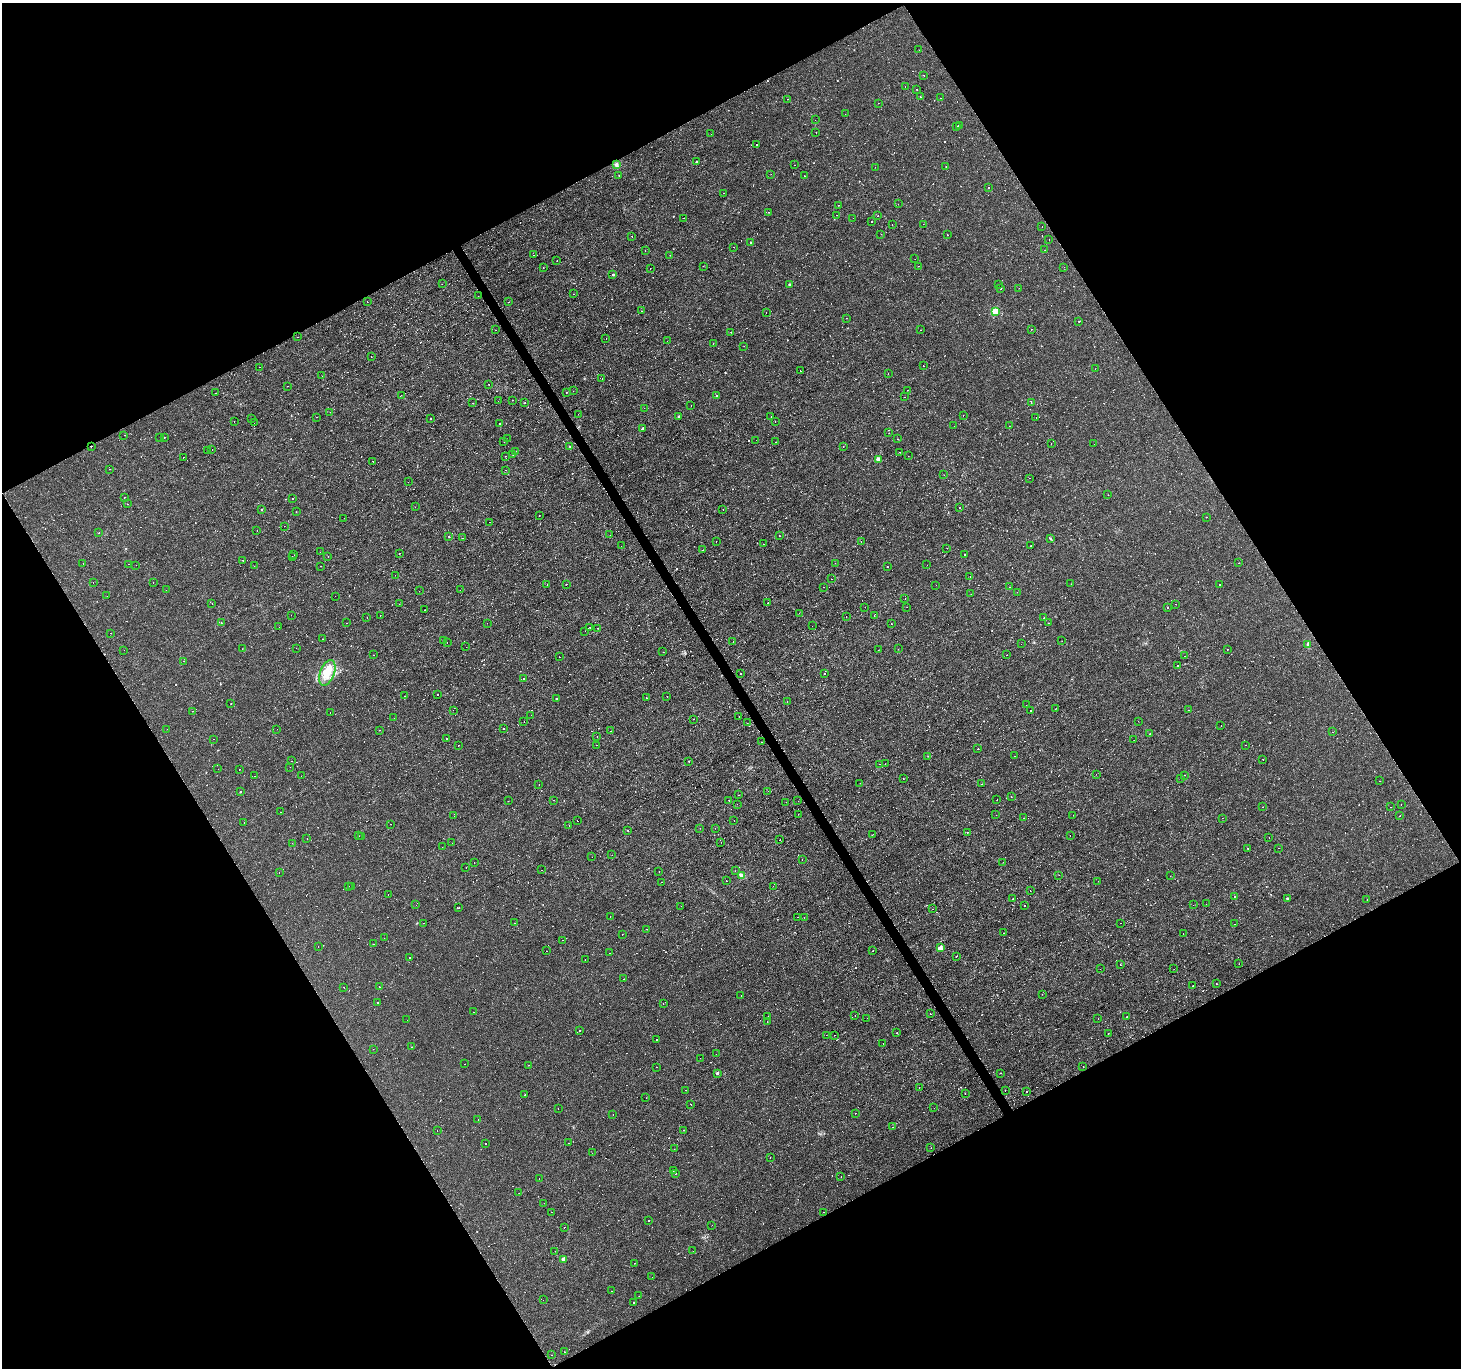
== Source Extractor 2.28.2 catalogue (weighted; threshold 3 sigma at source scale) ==
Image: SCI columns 1-5836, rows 107-5567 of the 5836 x 5734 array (HDU 1 of 3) = the unmasked area's bounding box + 8 px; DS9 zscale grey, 4 x 4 block average (1 PNG px = mean of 4 x 4 image px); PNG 1463 x 1370 px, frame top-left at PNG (2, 3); each listed source drawn as its Kron ellipse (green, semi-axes under 4 px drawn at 4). Shown black and unused: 48% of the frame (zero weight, under 3 of 4 exposures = <1% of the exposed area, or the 3 px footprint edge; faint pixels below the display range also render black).
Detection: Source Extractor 2.28.2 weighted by HDU 2 'WHT'. Background 8.11e-04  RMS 8.8e-04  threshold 0.00394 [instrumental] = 3 sigma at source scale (4.5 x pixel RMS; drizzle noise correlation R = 1.50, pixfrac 1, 0.0396/0.0396 arcsec/px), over >= 5 px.
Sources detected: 1116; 7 too faint to see at this stretch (4 x 4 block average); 351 cosmic-ray / hot-pixel residue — neither listed nor drawn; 3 coinciding with a brighter row at this scale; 2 inside a brighter listed object's ellipse — not listed separately; of the other 753, all 500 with FLUX_AUTO >= 0.17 (the completeness limit of this list) listed and drawn (253 fainter detections not listed), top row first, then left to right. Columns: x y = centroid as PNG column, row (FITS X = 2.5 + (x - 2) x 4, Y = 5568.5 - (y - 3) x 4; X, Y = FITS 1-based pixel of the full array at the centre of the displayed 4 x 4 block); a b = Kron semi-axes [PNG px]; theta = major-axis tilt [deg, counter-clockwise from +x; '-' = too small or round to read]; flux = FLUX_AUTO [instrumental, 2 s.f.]
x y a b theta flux
919 50 2 2 - 0.37
924 75 2 2 - 0.2
905 86 2 2 - 0.29
917 89 2 2 - 0.72
920 97 2 2 - 0.37
941 98 2 2 - 0.37
788 99 2 2 - 0.5
878 103 2 2 - 0.26
845 114 2 2 - 0.54
815 120 2 2 - 0.65
959 125 2 2 - 5200
957 127 2 2 - 110
816 132 2 2 - 0.87
711 134 2 2 - 1.2
756 144 2 2 - 1.8
696 162 2 2 - 1.1
616 165 4 3 - 1.2
794 165 2 2 - 0.61
946 166 2 2 - 0.38
875 167 2 2 - 0.41
771 174 2 2 - 0.31
619 175 2 2 - 0.23
804 176 2 2 - 0.4
988 188 2 2 - 0.53
723 193 2 2 - 0.99
898 204 2 2 - 0.74
838 205 2 2 - 0.26
769 212 2 2 - 16
836 215 2 2 - 0.33
878 216 2 2 - 0.75
684 218 2 2 - 0.53
853 218 2 2 - 0.19
872 221 2 2 - 3.4
923 224 2 2 - 0.49
892 225 2 2 - 0.39
1042 226 2 2 - 0.48
881 234 2 2 - 0.3
947 235 2 2 - 0.23
632 236 2 2 - 0.33
1049 239 2 2 - 0.89
750 242 2 2 - 4
733 247 2 2 - 0.72
1045 250 2 2 - 0.6
645 251 2 2 - 0.17
534 255 2 2 - 3.1
670 255 2 2 - 0.18
915 259 2 2 - 0.83
557 261 2 2 - 1.1
703 266 2 2 - 0.22
918 266 2 2 - 0.21
1064 267 2 2 - 0.73
543 268 2 2 - 0.27
650 268 2 2 - 0.65
613 275 2 2 - 1.5
442 284 2 2 - 0.22
789 284 2 2 - 2
998 285 2 2 - 1.9
1000 288 2 2 - 0.58
1019 288 2 2 - 0.17
574 294 2 2 - 0.21
478 296 2 2 - 0.93
367 302 2 2 - 0.39
509 302 2 2 - 0.32
642 311 2 2 - 0.41
995 311 2 2 - 32
766 312 2 2 - 0.25
846 318 2 2 - 0.46
1079 321 2 2 - 0.3
1032 329 2 2 - 0.2
496 330 2 2 - 0.47
920 330 2 2 - 0.36
731 332 2 2 - 0.27
298 337 2 2 - 0.67
606 339 2 2 - 0.37
667 341 2 2 - 0.36
713 344 2 2 - 0.25
744 346 2 2 - 0.22
371 357 2 2 - 0.27
923 366 2 2 - 0.35
259 367 2 2 - 0.37
1095 369 2 2 - 0.21
800 371 2 2 - 0.39
888 374 2 2 - 0.2
322 376 2 2 - 0.81
602 379 2 2 - 0.22
489 384 2 2 - 2.8
287 386 2 2 - 0.24
908 390 2 2 - 0.18
573 391 2 2 - 0.41
566 392 2 2 - 1.6
215 393 2 2 - 0.19
401 395 2 2 - 0.52
716 395 2 2 - 2.9
904 397 2 2 - 3.9
512 400 2 2 - 0.8
498 401 2 2 - 0.29
1031 402 2 2 - 0.84
473 403 2 2 - 0.28
525 403 2 2 - 0.64
691 406 2 2 - 0.9
644 408 2 2 - 0.46
330 412 2 2 - 6.8
578 414 2 2 - 0.36
963 415 2 2 - 1.8
679 416 2 2 - 1.2
317 417 2 2 - 0.97
771 417 2 2 - 4.5
251 418 2 2 - 65
1036 418 2 2 - 0.58
431 419 2 2 - 0.35
775 421 2 2 - 0.56
234 422 2 2 - 0.38
254 423 2 2 - 1.5
499 423 2 2 - 0.66
954 426 2 2 - 0.21
1009 426 2 2 - 0.18
642 429 2 2 - 3
889 433 2 2 - 0.21
124 435 2 2 - 0.24
159 437 2 2 - 0.62
164 437 2 2 - 0.73
507 439 2 2 - 0.45
897 439 2 2 - 0.19
756 440 2 2 - 0.44
504 442 2 2 - 0.69
776 442 2 2 - 0.44
1051 444 2 2 - 0.37
1094 444 2 2 - 0.23
91 446 2 2 - 2.3
570 446 2 2 - 5.1
843 446 2 2 - 0.3
212 450 2 2 - 0.71
207 451 2 2 - 17
516 451 2 2 - 0.81
899 452 2 2 - 0.17
513 455 2 2 - 0.7
505 456 2 2 - 0.24
908 456 2 2 - 0.24
184 457 2 2 - 4
878 459 2 2 - 9.2
372 461 2 2 - 1.8
110 469 2 2 - 0.36
505 470 2 2 - 0.65
944 475 2 2 - 0.25
1030 478 2 2 - 0.63
408 482 2 2 - 0.34
1108 495 2 2 - 0.19
124 497 2 2 - 0.6
293 498 2 2 - 0.37
127 504 2 2 - 1.3
415 507 2 2 - 0.58
959 508 2 2 - 13
723 509 2 2 - 0.22
262 510 2 2 - 27
296 512 2 2 - 0.23
539 516 2 2 - 1.8
1206 517 2 2 - 0.91
344 518 2 2 - 0.37
489 522 2 2 - 0.48
284 526 2 2 - 0.18
257 530 2 2 - 0.72
99 533 2 2 - 0.6
610 535 2 2 - 0.45
448 536 2 2 - 0.33
779 536 2 2 - 0.64
462 538 2 2 - 1
1050 538 3 2 - 0.55
716 541 2 2 - 0.23
861 541 2 2 - 0.57
763 544 2 2 - 0.2
621 546 2 2 - 0.17
1030 546 2 2 - 0.28
947 548 2 2 - 0.22
703 550 2 2 - 0.17
320 552 2 2 - 0.85
399 554 2 2 - 2.1
294 555 2 2 - 0.18
964 555 2 2 - 0.61
292 556 2 2 - 0.92
328 556 2 2 - 0.64
243 560 2 2 - 0.56
83 563 2 2 - 0.62
835 563 2 2 - 0.8
1239 563 2 2 - 0.25
129 564 2 2 - 0.68
136 565 2 2 - 0.19
927 565 2 2 - 0.19
254 566 2 2 - 0.53
320 566 2 2 - 0.18
887 567 2 2 - 0.2
395 575 2 2 - 1.4
970 576 2 2 - 0.57
831 579 2 2 - 2.9
153 582 2 2 - 0.38
93 583 2 2 - 0.44
547 584 2 2 - 2
566 584 2 2 - 0.43
1071 584 2 2 - 0.79
1220 584 2 2 - 1.6
936 585 2 2 - 0.75
824 587 2 2 - 0.18
1010 587 2 2 - 0.87
166 590 2 2 - 1.2
460 590 2 2 - 0.37
419 591 2 2 - 0.29
1017 592 2 2 - 0.17
971 594 2 2 - 0.23
107 596 2 2 - 2.3
335 596 2 2 - 0.79
905 598 2 2 - 0.23
212 603 2 2 - 1.1
768 603 2 2 - 2.3
399 604 2 2 - 0.59
1175 604 2 2 - 0.8
865 607 2 2 - 0.99
907 607 2 2 - 0.46
1167 607 2 2 - 0.6
425 610 2 2 - 0.41
799 613 2 2 - 0.49
291 615 2 2 - 0.4
380 616 2 2 - 0.36
874 616 2 2 - 0.32
846 617 2 2 - 1.1
367 618 2 2 - 1.2
1044 618 2 2 - 1.3
221 623 2 2 - 0.45
347 623 2 2 - 0.22
487 623 2 2 - 0.41
1048 623 2 2 - 0.21
891 624 2 2 - 0.46
812 626 2 2 - 0.29
279 627 2 2 - 0.45
590 628 2 2 - 0.33
597 628 2 2 - 2.6
585 631 2 2 - 0.84
111 633 2 2 - 0.19
323 639 2 2 - 0.21
444 640 2 2 - 0.39
1062 641 2 2 - 0.3
733 642 2 2 - 0.93
447 643 2 2 - 0.43
1021 644 2 2 - 3.5
1308 645 3 2 - 0.96
466 647 2 2 - 1.7
296 648 2 2 - 0.72
242 649 2 2 - 0.95
898 649 2 2 - 0.67
124 650 2 2 - 5.4
878 650 2 2 - 0.26
1227 650 2 2 - 1.4
663 652 2 2 - 0.68
373 655 2 2 - 0.7
1007 655 2 2 - 0.57
1184 656 2 2 - 1.4
559 657 2 2 - 1
183 661 2 2 - 0.42
1178 665 2 2 - 0.19
327 673 13 7 70 8.7
741 673 2 2 - 0.51
825 673 2 2 - 1.6
523 679 2 2 - 1.6
438 695 2 2 - 4.7
405 696 2 2 - 1.9
667 696 2 2 - 0.53
647 698 2 2 - 1.7
557 699 2 2 - 1
787 702 2 2 - 0.41
231 704 2 2 - 0.32
1026 705 2 2 - 1.2
1055 709 2 2 - 0.18
453 710 2 2 - 0.95
1188 710 2 2 - 0.37
192 711 2 2 - 0.19
1031 711 2 2 - 1.1
330 712 2 2 - 0.41
531 715 2 2 - 0.24
739 717 2 2 - 0.39
394 718 2 2 - 1.6
693 719 2 2 - 0.59
1138 721 2 2 - 0.81
524 722 2 2 - 0.28
747 723 2 2 - 0.47
1221 725 2 2 - 0.65
504 728 2 2 - 1.2
167 729 2 2 - 0.29
277 729 2 2 - 0.6
379 730 2 2 - 0.48
610 731 2 2 - 0.24
1333 732 2 2 - 1.7
1150 734 2 2 - 1.8
597 736 2 2 - 0.21
447 738 2 2 - 0.28
213 739 2 2 - 0.27
1134 740 2 2 - 1.1
762 742 2 2 - 0.65
458 745 2 2 - 0.58
596 745 2 2 - 0.45
1246 745 2 2 - 0.33
978 749 2 2 - 0.66
928 756 2 2 - 1
1014 756 2 2 - 0.34
1263 759 2 2 - 0.33
291 761 2 2 - 1.8
689 761 2 2 - 3.4
880 764 2 2 - 0.78
885 764 2 2 - 0.61
290 767 2 2 - 0.31
218 769 2 2 - 0.87
239 769 2 2 - 0.65
1096 774 2 2 - 0.4
1185 775 2 2 - 0.5
254 776 2 2 - 0.68
301 776 2 2 - 0.21
903 778 2 2 - 0.3
1181 778 2 2 - 0.32
1379 781 2 2 - 0.2
860 783 2 2 - 0.76
539 784 2 2 - 0.69
982 784 2 2 - 1.3
768 791 2 2 - 0.26
240 792 2 2 - 0.86
739 795 2 2 - 2.8
1011 797 2 2 - 0.23
553 800 2 2 - 1.4
729 800 2 2 - 0.39
997 800 2 2 - 1.6
508 801 2 2 - 2.1
798 801 2 2 - 1.4
786 802 2 2 - 0.27
737 804 2 2 - 1.4
1401 805 2 2 - 0.68
1262 807 2 2 - 0.21
1390 807 2 2 - 0.2
280 812 2 2 - 1.3
798 814 2 2 - 0.25
996 815 2 2 - 0.18
1073 815 2 2 - 0.74
1400 815 2 2 - 0.63
454 816 2 2 - 0.59
1024 818 2 2 - 0.35
1222 818 2 2 - 0.27
734 820 2 2 - 4.2
577 821 2 2 - 11
244 823 2 2 - 0.48
391 824 2 2 - 0.43
569 825 2 2 - 4.9
700 828 2 2 - 0.19
715 828 2 2 - 0.8
628 830 2 2 - 0.4
967 832 2 2 - 0.5
873 834 2 2 - 0.18
359 836 2 2 - 0.72
1070 836 2 2 - 1.2
361 837 2 2 - 1.4
1269 837 2 2 - 1
307 838 2 2 - 0.31
780 840 2 2 - 0.57
721 842 2 2 - 0.75
292 843 2 2 - 0.31
452 843 2 2 - 0.4
442 847 2 2 - 1.5
1248 848 2 2 - 1.3
1279 848 2 2 - 0.64
612 855 2 2 - 0.23
592 857 2 2 - 0.36
802 860 2 2 - 0.19
1003 862 2 2 - 0.46
474 863 2 2 - 0.69
466 868 2 2 - 0.8
542 870 2 2 - 0.42
659 871 2 2 - 0.35
735 871 2 2 - 0.17
279 872 2 2 - 0.37
742 875 4 3 - 1.6
1059 875 2 2 - 0.2
1170 876 2 2 - 0.32
726 881 2 2 - 0.23
1098 881 2 2 - 0.6
661 882 2 2 - 0.19
349 886 2 2 - 0.99
352 886 2 2 - 0.35
773 886 2 2 - 0.2
1030 891 2 2 - 5.5
388 895 2 2 - 1
1234 896 2 2 - 0.21
1287 898 2 2 - 1.3
1013 899 2 2 - 1.2
1367 900 2 2 - 0.26
1206 904 2 2 - 0.46
416 905 2 2 - 0.44
1024 905 2 2 - 0.72
1193 905 2 2 - 0.46
681 906 2 2 - 0.69
459 907 2 2 - 0.45
933 909 2 2 - 0.23
610 917 2 2 - 1.3
798 917 2 2 - 0.79
804 917 2 2 - 0.28
423 923 2 2 - 4.4
515 923 2 2 - 0.3
1121 923 2 2 - 0.58
1235 924 2 2 - 0.19
646 929 2 2 - 0.54
1003 933 2 2 - 3.3
1183 933 2 2 - 0.2
622 934 2 2 - 0.21
384 938 2 2 - 0.18
563 940 2 2 - 0.51
374 944 2 2 - 0.66
318 946 2 2 - 0.4
940 948 2 2 - 12
546 951 2 2 - 0.47
873 951 2 2 - 1.8
609 953 2 2 - 0.33
956 956 2 2 - 1.1
409 958 2 2 - 0.43
585 959 2 2 - 0.34
1239 964 2 2 - 1.1
1120 965 2 2 - 0.49
1100 969 2 2 - 0.17
1174 969 2 2 - 1.4
624 979 2 2 - 1.2
1216 984 2 2 - 0.27
1192 986 2 2 - 0.64
344 987 2 2 - 0.94
379 987 2 2 - 1.8
1042 994 2 2 - 0.23
741 995 2 2 - 1.1
378 1002 2 2 - 3.9
663 1003 2 2 - 1.7
473 1012 2 2 - 0.45
930 1014 2 2 - 1.7
855 1015 2 2 - 0.33
768 1016 2 2 - 3.5
1127 1017 2 2 - 0.52
867 1018 2 2 - 0.55
1098 1018 2 2 - 0.49
407 1020 2 2 - 0.57
767 1021 2 2 - 0.5
580 1030 2 2 - 4.6
896 1033 2 2 - 2.7
1108 1033 2 2 - 0.94
826 1035 2 2 - 2.4
834 1035 2 2 - 2.5
657 1039 2 2 - 1.4
883 1044 2 2 - 0.86
412 1047 2 2 - 0.64
373 1049 2 2 - 0.47
716 1054 2 2 - 0.2
700 1058 2 2 - 0.28
464 1064 2 2 - 0.29
529 1065 2 2 - 0.2
1083 1066 2 2 - 0.71
657 1067 2 2 - 0.86
717 1073 2 2 - 2.9
1000 1073 2 2 - 3.7
919 1087 2 2 - 0.38
686 1090 2 2 - 0.21
1005 1090 2 2 - 0.23
1027 1092 2 2 - 0.32
965 1094 2 2 - 0.3
525 1095 2 2 - 0.6
646 1098 2 2 - 0.37
691 1104 2 2 - 1.3
558 1108 2 2 - 0.4
934 1108 2 2 - 0.65
855 1113 2 2 - 1.2
613 1114 2 2 - 0.48
478 1119 2 2 - 0.61
893 1127 2 2 - 1.4
683 1130 2 2 - 0.3
437 1131 2 2 - 0.35
568 1143 2 2 - 2.4
485 1144 2 2 - 4.9
931 1148 2 2 - 1.5
674 1149 2 2 - 0.69
592 1153 2 2 - 0.41
770 1158 2 2 - 0.24
673 1171 2 2 - 0.31
676 1173 2 2 - 1.1
841 1177 2 2 - 0.19
539 1179 2 2 - 0.52
519 1193 2 2 - 0.92
544 1203 2 2 - 0.36
552 1212 2 2 - 0.25
823 1212 2 2 - 2.1
649 1220 2 2 - 0.46
712 1225 2 2 - 0.45
564 1227 2 2 - 0.61
555 1251 2 2 - 0.38
693 1251 2 2 - 0.49
563 1259 2 2 - 7.1
635 1263 2 2 - 0.19
652 1277 2 2 - 0.58
612 1291 2 2 - 0.24
639 1296 2 2 - 0.4
543 1300 2 2 - 0.17
634 1302 2 2 - 0.27
565 1352 2 2 - 0.53
552 1355 2 2 - 0.21
Overlapping masked pixels (flux is a lower limit): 1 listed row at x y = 91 446
Diffuse or blended objects may show on this block-average render without a row.